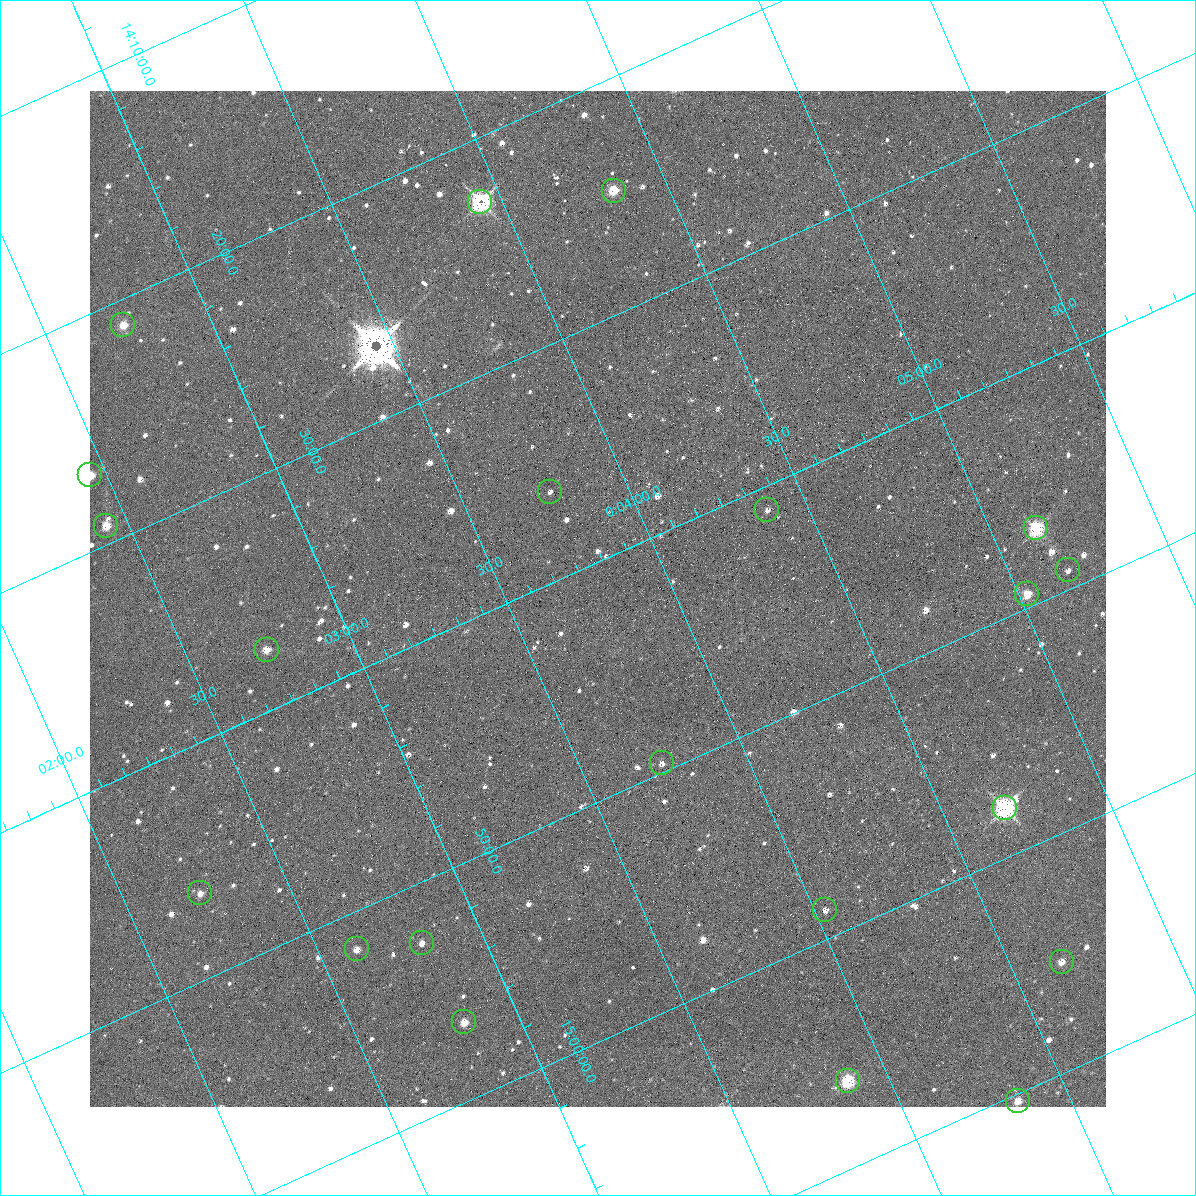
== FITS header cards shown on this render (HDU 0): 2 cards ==
NAXIS1  =                 1016 / length of data axis 1
NAXIS2  =                 1016 / length of data axis 2

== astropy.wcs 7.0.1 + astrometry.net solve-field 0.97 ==
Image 1016 x 1016 px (HDU 0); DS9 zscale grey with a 90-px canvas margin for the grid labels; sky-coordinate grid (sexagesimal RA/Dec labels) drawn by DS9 from the SOLVED WCS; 21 Tycho-2 reference stars matched to detected sources circled (green)
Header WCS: RA---SIN-SIP/DEC--SIN-SIP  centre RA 00:03:46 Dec +14:42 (0.94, +14.69 deg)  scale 2.78 x 2.74 arcsec/px (non-square pixels)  FOV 47.0' x 46.4'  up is +156 deg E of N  parity normal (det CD < 0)
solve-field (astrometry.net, Tycho-2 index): VERIFIED the header's WCS against the Tycho-2 star catalogue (verified at 3 index scales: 9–21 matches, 1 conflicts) and refined it, rather than solving blind
Solved WCS: RA---TAN-SIP/DEC--TAN-SIP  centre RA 00:03:46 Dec +14:42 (0.94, +14.69 deg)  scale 2.78 x 2.74 arcsec/px (non-square pixels)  FOV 47.0' x 46.4'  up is +156 deg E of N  parity normal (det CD < 0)
The solver's refit moves the header's centre by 0.29 arcsec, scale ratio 1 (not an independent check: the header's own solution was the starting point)
Tycho-2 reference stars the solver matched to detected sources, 21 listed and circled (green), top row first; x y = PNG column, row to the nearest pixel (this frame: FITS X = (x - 90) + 1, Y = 1016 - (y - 91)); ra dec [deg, ICRS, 3 dp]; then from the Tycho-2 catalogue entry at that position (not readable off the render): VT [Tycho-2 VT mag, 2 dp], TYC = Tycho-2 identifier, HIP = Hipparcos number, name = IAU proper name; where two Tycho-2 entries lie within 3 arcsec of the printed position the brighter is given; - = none
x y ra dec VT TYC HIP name
614 191 1.085 +14.413 11.23 600-1041-1 - -
480 202 0.984 +14.379 7.11 600-248-1 308 -
123 325 0.685 +14.352 11.05 600-218-1 - -
90 475 0.613 +14.446 11.41 600-803-1 - -
550 492 0.942 +14.603 13.14 600-391-1 - -
767 510 1.094 +14.684 12.65 600-445-1 - -
106 526 0.608 +14.487 10.88 600-623-1 - -
1036 528 1.284 +14.781 10.77 600-155-1 - -
1068 570 1.294 +14.820 12.84 600-227-1 - -
1027 594 1.257 +14.824 12.19 600-339-1 - -
267 650 0.685 +14.624 11.76 600-515-1 - -
662 763 0.936 +14.827 12.00 600-195-1 - -
1005 808 1.172 +14.965 7.42 600-85-1 378 -
200 893 0.558 +14.772 11.64 600-415-1 - -
825 910 1.008 +14.980 12.12 600-101-1 - -
422 943 0.704 +14.876 12.12 600-311-1 - -
357 949 0.654 +14.860 11.63 600-107-1 - -
1062 962 1.163 +15.089 12.07 1178-1607-1 - -
464 1022 0.709 +14.944 12.19 600-419-1 - -
848 1081 0.969 +15.105 10.28 1178-1531-1 - -
1018 1101 1.086 +15.172 11.75 1178-1708-1 - -